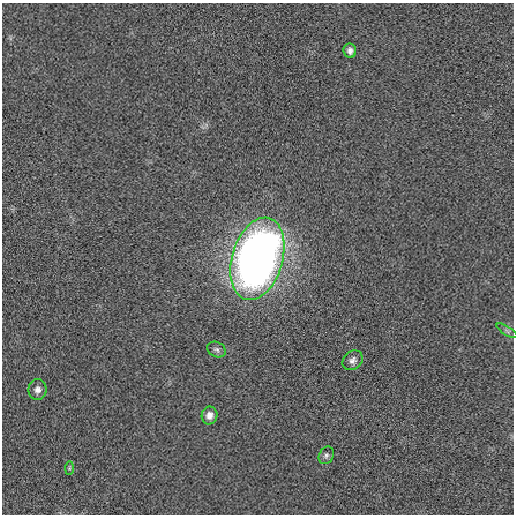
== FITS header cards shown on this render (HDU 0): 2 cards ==
NAXIS1  =                  512 / length of data axis 1
NAXIS2  =                  512 / length of data axis 2

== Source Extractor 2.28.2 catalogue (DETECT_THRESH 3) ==
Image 512 x 512 px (HDU 0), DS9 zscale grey, 1 PNG px = 1 image px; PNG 516 x 516 px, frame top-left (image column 1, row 512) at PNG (2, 3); each listed source drawn as its Kron ellipse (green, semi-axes under 4 px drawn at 4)
Background -2.25e-04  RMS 0.0062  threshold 0.0186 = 3 sigma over >= 5 px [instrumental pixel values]
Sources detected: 9; all 9 listed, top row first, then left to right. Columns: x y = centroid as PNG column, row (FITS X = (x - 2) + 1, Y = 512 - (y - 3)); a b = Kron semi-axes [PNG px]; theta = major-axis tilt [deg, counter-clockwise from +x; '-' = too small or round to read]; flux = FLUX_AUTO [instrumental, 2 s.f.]
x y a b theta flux
350 51 7 6 - 1.7
257 259 42 25 73 360
507 331 12 3 -32 0.8
216 349 10 7 -26 1.4
353 360 11 9 44 2
37 390 10 9 - 2.4
209 415 9 8 - 2.6
326 455 9 7 60 1.3
69 468 7 4 89 0.69